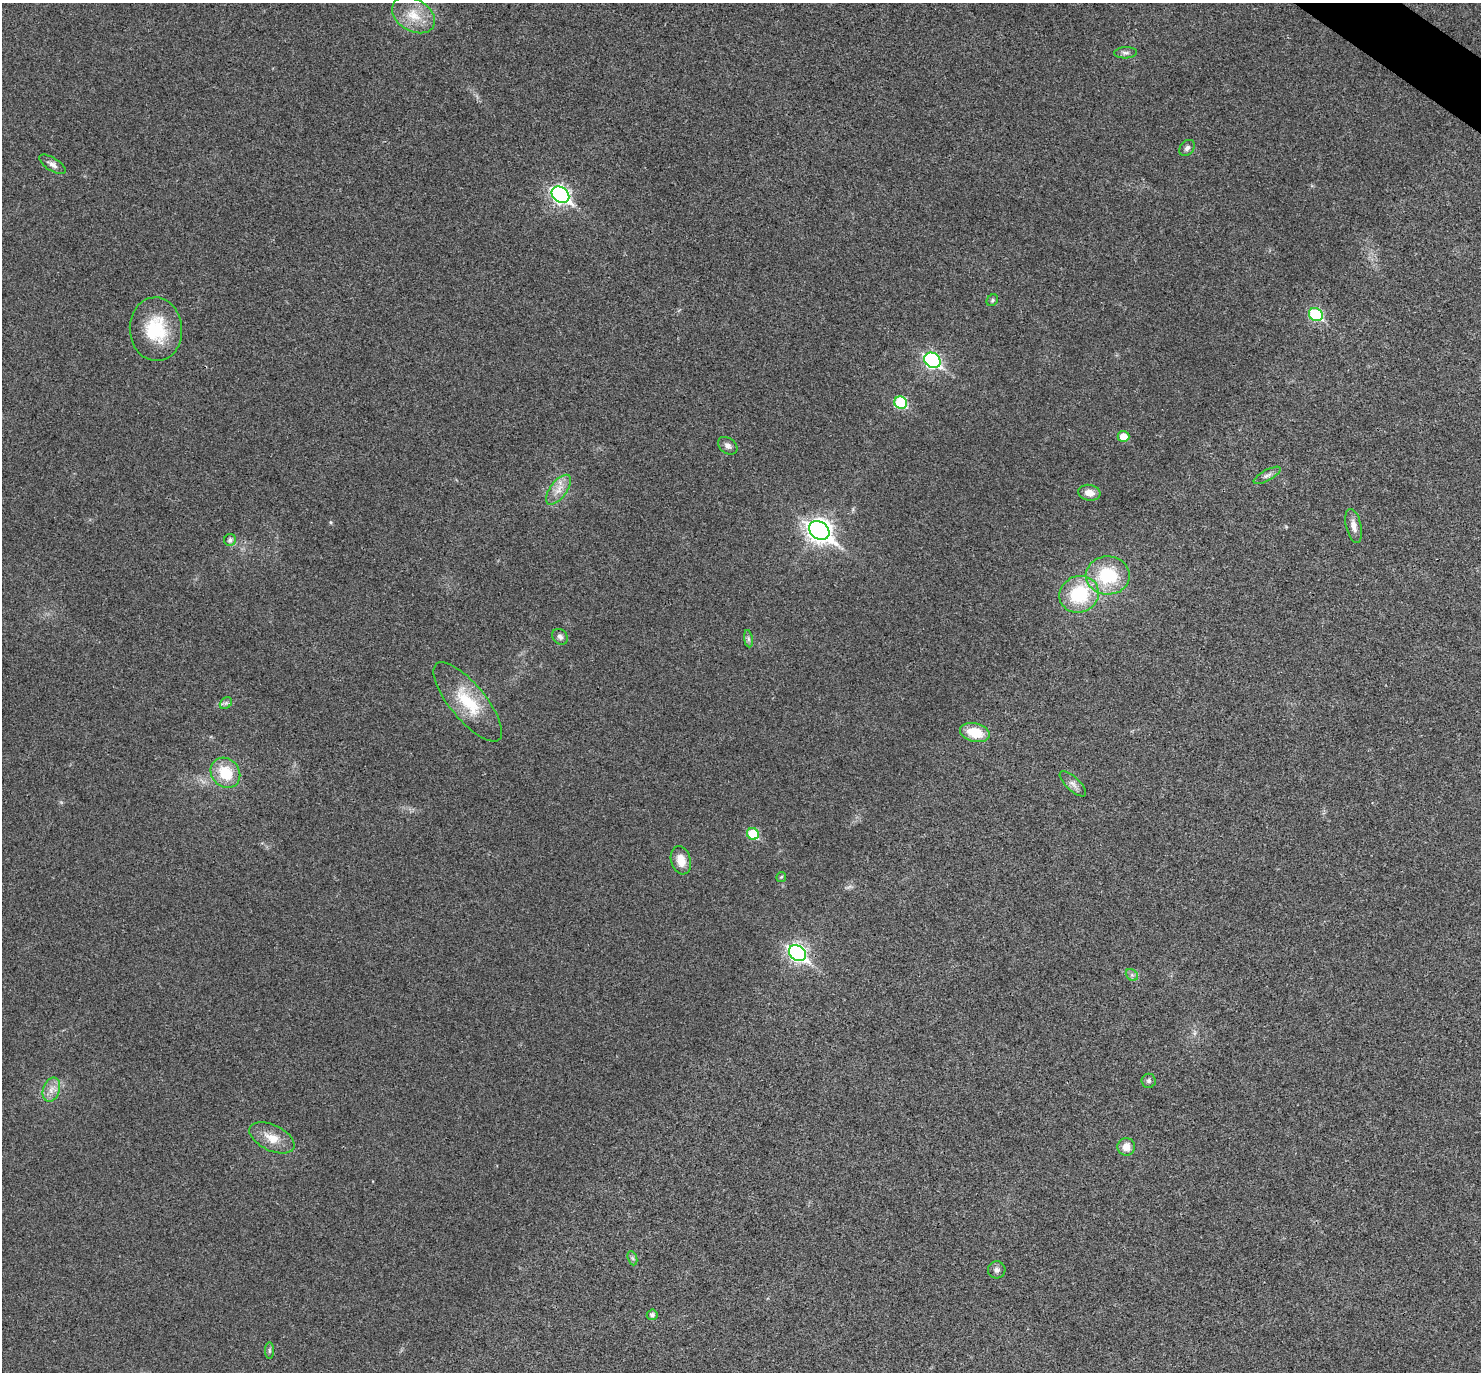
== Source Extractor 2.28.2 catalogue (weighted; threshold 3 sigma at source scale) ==
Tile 10 of 4 x 4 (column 2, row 3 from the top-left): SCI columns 1485-2963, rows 1665-3034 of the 5923 x 5927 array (HDU 1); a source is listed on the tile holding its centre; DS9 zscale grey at full resolution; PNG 1483 x 1374 px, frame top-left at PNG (2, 3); each listed source drawn as its Kron ellipse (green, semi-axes under 4 px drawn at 4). Shown black and unused: <1% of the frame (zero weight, under 3 of 4 exposures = <1% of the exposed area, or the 3 px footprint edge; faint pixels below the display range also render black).
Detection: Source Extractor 2.28.2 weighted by HDU 2 'WHT'; one run over the whole footprint, this tile lists its part. Background 0.0226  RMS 0.0056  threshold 0.0254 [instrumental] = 3 sigma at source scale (4.5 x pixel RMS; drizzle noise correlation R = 1.50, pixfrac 1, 0.05/0.05 arcsec/px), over >= 5 px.
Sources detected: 40; all 40 listed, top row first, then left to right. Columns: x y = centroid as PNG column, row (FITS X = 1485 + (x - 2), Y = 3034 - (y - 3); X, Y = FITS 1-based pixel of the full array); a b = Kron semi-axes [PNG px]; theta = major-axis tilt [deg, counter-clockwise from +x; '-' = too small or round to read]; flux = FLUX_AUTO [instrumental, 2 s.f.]
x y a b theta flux
413 15 23 16 -31 13
1125 53 11 5 3 1.8
1187 148 9 6 46 1.8
52 164 15 6 -32 2.8
560 195 9 7 -36 170
992 300 6 5 - 0.94
1316 314 7 6 - 47
156 329 32 26 -85 29
932 360 8 7 - 110
901 403 6 6 - 31
1123 436 6 5 - 6.7
728 446 11 7 -36 2.3
1267 475 15 5 28 2.3
558 490 17 8 53 5.8
1089 493 11 8 -10 4.7
1354 526 17 7 -77 4.4
819 530 11 8 -37 400
230 540 6 5 - 1.8
1108 575 22 19 -2 31
1079 594 20 18 24 34
560 637 9 7 -43 2.1
748 639 9 4 -82 1.2
468 702 49 18 -51 25
226 703 7 5 44 1.5
975 733 15 9 -14 14
225 773 16 13 -47 17
1073 784 17 6 -43 3.2
753 834 6 5 - 22
681 860 14 10 -74 7
781 877 5 5 - 0.78
797 953 9 7 -37 170
1132 975 7 5 -44 1.3
1149 1081 7 7 - 1.3
51 1090 12 8 71 4.5
272 1138 24 13 -25 9.4
1126 1147 9 8 - 5.9
632 1258 7 4 -70 1.2
997 1270 8 8 - 2
652 1315 5 5 - 2
269 1351 8 4 -90 0.99